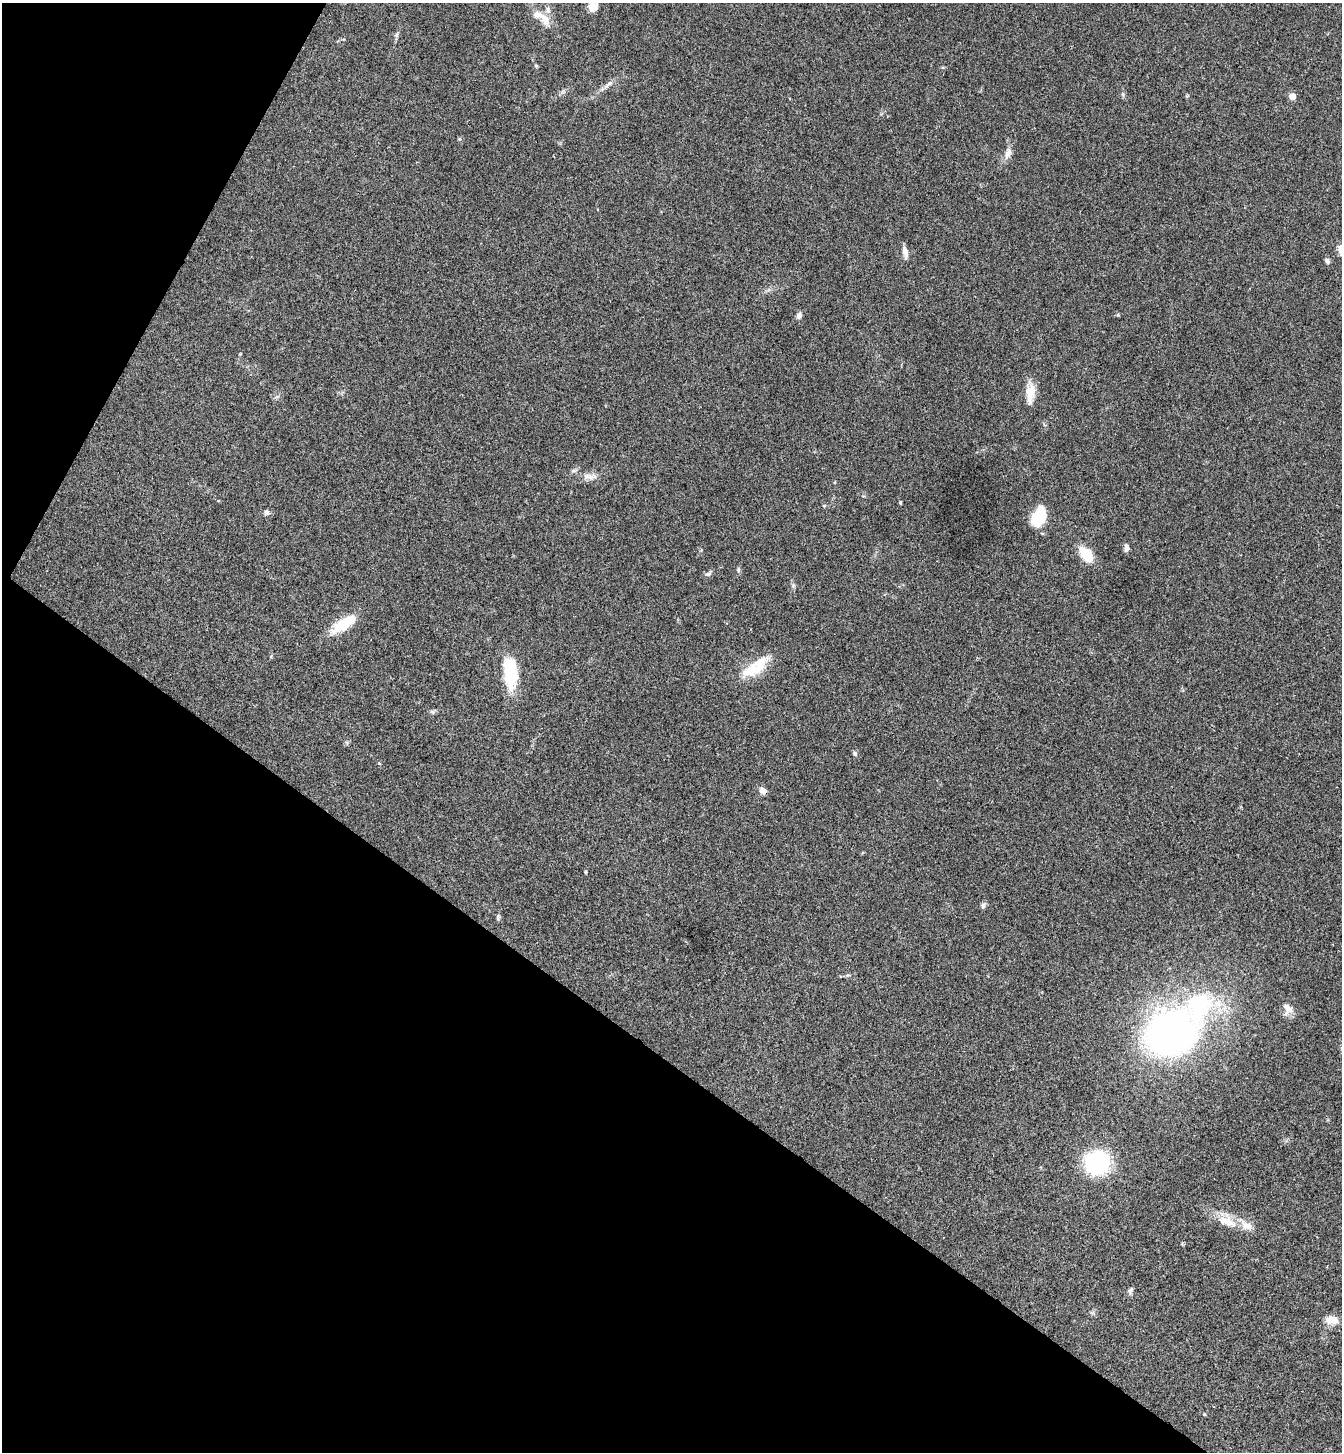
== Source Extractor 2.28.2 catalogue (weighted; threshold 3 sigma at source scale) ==
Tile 9 of 4 x 4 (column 1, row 3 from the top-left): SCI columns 337-1676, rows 1485-2934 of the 5893 x 5870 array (HDU 1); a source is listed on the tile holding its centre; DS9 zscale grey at full resolution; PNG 1344 x 1454 px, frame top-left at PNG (2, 3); no overlay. Shown black and unused: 32% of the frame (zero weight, under 3 of 4 exposures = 6% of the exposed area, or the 3 px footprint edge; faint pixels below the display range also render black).
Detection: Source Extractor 2.28.2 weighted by HDU 2 'WHT'; one run over the whole footprint, this tile lists its part. Background 0.063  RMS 0.0054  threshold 0.0245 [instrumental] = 3 sigma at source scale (4.5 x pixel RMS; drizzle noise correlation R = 1.50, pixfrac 1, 0.05/0.05 arcsec/px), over >= 5 px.
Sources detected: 46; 1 inside a brighter object's white glare — not listed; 4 inside a brighter listed object's ellipse — not listed separately; the other 41 listed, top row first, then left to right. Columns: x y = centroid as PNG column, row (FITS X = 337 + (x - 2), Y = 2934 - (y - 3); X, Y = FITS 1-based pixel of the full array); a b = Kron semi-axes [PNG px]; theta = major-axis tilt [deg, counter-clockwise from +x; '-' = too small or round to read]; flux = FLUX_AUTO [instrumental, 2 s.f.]
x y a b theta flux
594 8 13 10 16 4.2
545 19 16 11 -66 6.3
396 35 7 5 72 1.1
536 66 5 5 - 0.66
609 84 15 5 39 2.5
1292 96 5 4 - 7.7
1008 153 18 8 70 4
905 252 14 6 -77 3.1
1327 261 6 5 - 1.6
799 315 7 6 - 2.2
1030 393 26 10 87 8.3
590 477 15 8 -31 3.4
218 501 4 3 - 0.38
900 503 4 3 - 0.61
824 506 5 5 - 0.63
266 512 7 7 - 1.6
1038 516 19 13 65 21
1126 548 10 5 -87 1.9
1086 554 19 10 -51 13
738 570 9 4 89 0.94
708 574 10 6 23 1.4
343 624 34 12 33 17
271 656 6 3 72 0.59
752 670 34 15 23 16
510 674 30 12 -85 31
433 712 8 4 -32 0.98
347 743 6 4 -72 0.69
855 754 6 5 - 1.2
379 763 4 3 - 0.47
763 790 10 7 -36 2.8
585 872 3 3 - 0.6
983 906 7 6 - 1.3
498 918 9 4 -89 0.96
1287 1009 17 12 -67 4.7
1172 1034 46 38 26 240
1097 1163 18 17 - 74
1227 1221 29 13 -22 11
1182 1244 6 4 19 0.55
1130 1291 9 6 69 1.4
1332 1320 15 10 -9 5.8
1204 1414 5 4 - 0.51
Overlapping masked pixels (flux is a lower limit): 1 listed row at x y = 763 790
Unlisted compact peaks at least as high as the median listed source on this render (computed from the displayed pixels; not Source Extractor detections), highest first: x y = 1123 94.